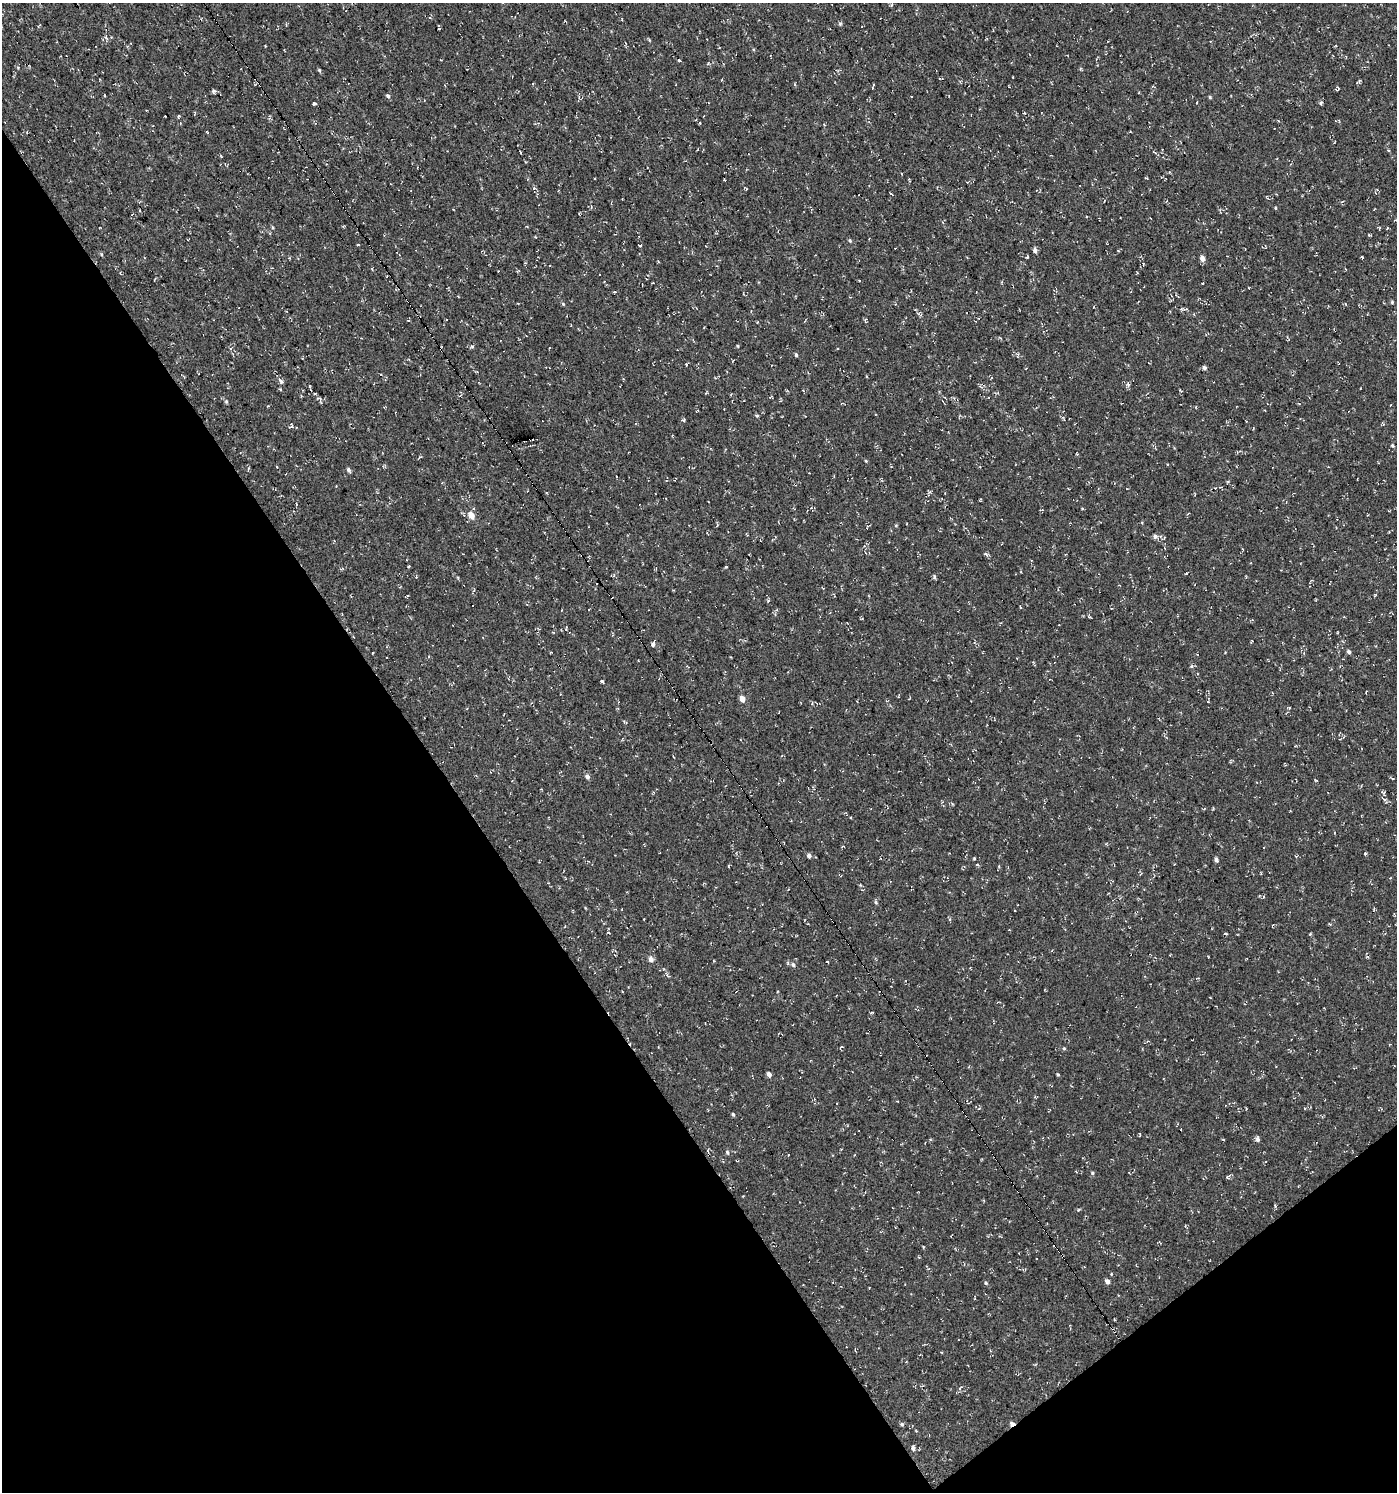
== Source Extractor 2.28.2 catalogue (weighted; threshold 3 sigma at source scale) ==
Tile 14 of 4 x 4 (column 2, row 4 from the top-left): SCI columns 1586-2980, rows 1-1490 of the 5896 x 5960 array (HDU 1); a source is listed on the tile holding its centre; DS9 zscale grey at full resolution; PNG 1399 x 1494 px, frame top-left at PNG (2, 3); no overlay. Shown black and unused: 35% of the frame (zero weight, under 3 of 4 exposures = <1% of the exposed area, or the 3 px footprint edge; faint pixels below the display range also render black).
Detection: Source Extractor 2.28.2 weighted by HDU 2 'WHT'; one run over the whole footprint, this tile lists its part. Background 4.60e-05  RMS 0.005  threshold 0.0224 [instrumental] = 3 sigma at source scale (4.5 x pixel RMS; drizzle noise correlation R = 1.50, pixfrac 1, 0.0396/0.0396 arcsec/px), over >= 5 px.
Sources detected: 118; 13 cosmic-ray / hot-pixel residue — not listed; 1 inside a brighter listed object's ellipse — not listed separately; the other 104 listed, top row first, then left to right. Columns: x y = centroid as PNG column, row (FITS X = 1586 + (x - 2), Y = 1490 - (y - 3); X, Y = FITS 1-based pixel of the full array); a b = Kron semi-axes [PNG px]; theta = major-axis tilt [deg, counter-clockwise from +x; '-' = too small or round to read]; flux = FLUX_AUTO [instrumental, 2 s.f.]
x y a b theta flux
439 29 3 2 - 0.36
106 38 6 4 -70 0.76
265 46 2 2 - 0.32
678 60 4 3 - 0.82
319 70 4 4 - 0.61
1337 89 5 3 - 0.61
214 91 7 4 14 1.1
388 96 6 4 -70 0.96
1210 97 4 4 - 0.62
314 103 3 3 - 2.8
1321 103 5 4 - 0.7
178 116 5 3 - 0.44
534 188 5 4 - 1
746 189 3 3 - 0.41
1275 208 4 3 - 0.45
527 226 4 3 - 0.39
272 227 5 3 - 0.5
850 240 5 4 - 0.71
640 245 4 2 - 0.55
1035 250 5 4 - 1.7
101 254 5 3 - 0.49
1362 257 3 2 - 0.45
1202 258 6 5 - 2.8
498 271 2 2 - 0.28
604 281 3 3 - 0.33
1203 283 3 2 - 0.38
1392 302 4 4 - 0.65
563 304 4 4 - 0.56
1182 309 8 3 5 0.8
865 320 8 3 89 0.64
472 346 6 4 1 0.66
738 346 5 3 - 0.44
1018 354 5 5 - 0.86
796 355 4 3 - 0.8
686 364 4 3 - 0.46
1204 368 4 4 - 1.3
866 376 4 2 - 0.38
281 381 10 4 -55 1.1
1128 384 6 5 - 1
1181 391 4 2 - 0.5
770 397 4 3 - 0.53
319 398 7 5 -18 1
226 402 6 4 -1 0.58
757 416 5 4 - 0.57
683 420 4 4 - 0.76
1383 424 5 3 - 0.5
291 426 7 5 54 0.73
1392 445 4 4 - 0.72
866 461 4 3 - 0.46
349 470 6 4 -60 1.2
1215 488 3 3 - 0.31
930 492 6 4 65 0.58
471 515 6 5 - 5.1
896 525 5 3 - 0.43
1155 536 6 5 - 1.4
986 554 8 4 -34 0.93
409 566 3 2 - 0.65
726 567 3 3 - 0.52
416 576 5 3 - 0.45
934 577 7 3 -88 0.72
653 644 6 4 79 1.4
551 652 3 2 - 0.29
1349 652 5 4 - 1.2
1192 666 5 5 - 0.73
601 681 3 3 - 16
742 699 5 4 - 3.7
467 708 4 2 - 0.31
673 756 3 2 - 0.36
587 776 5 5 - 1.7
1392 778 4 3 - 0.42
1383 793 8 5 -59 0.98
851 818 3 2 - 0.4
809 856 5 5 - 1.5
974 858 3 3 - 0.44
1216 860 5 4 - 1.3
977 864 5 3 - 0.5
728 866 4 2 - 0.34
860 885 4 3 - 0.5
1263 896 4 3 - 0.85
876 902 5 4 - 0.7
1225 933 5 3 - 0.41
651 959 6 5 - 2.6
793 965 5 5 - 1.1
668 976 6 4 -39 0.75
871 1013 6 2 19 0.44
841 1047 7 3 53 0.54
1064 1048 4 4 - 0.53
769 1074 4 4 - 2.2
1058 1074 4 3 - 0.54
897 1101 3 2 - 0.32
1225 1105 3 2 - 0.65
733 1114 4 3 - 0.74
1140 1135 5 2 - 0.41
1258 1139 7 5 -77 1.2
727 1152 5 5 - 0.77
1092 1173 5 4 - 0.58
1227 1177 6 4 -89 0.57
919 1257 3 3 - 0.43
1107 1281 5 5 - 2
986 1283 4 4 - 0.68
1114 1319 3 2 - 0.39
902 1424 5 4 - 0.77
1012 1424 6 4 12 3.2
913 1448 5 5 - 1.6
Overlapping masked pixels (flux is a lower limit): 1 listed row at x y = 1012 1424